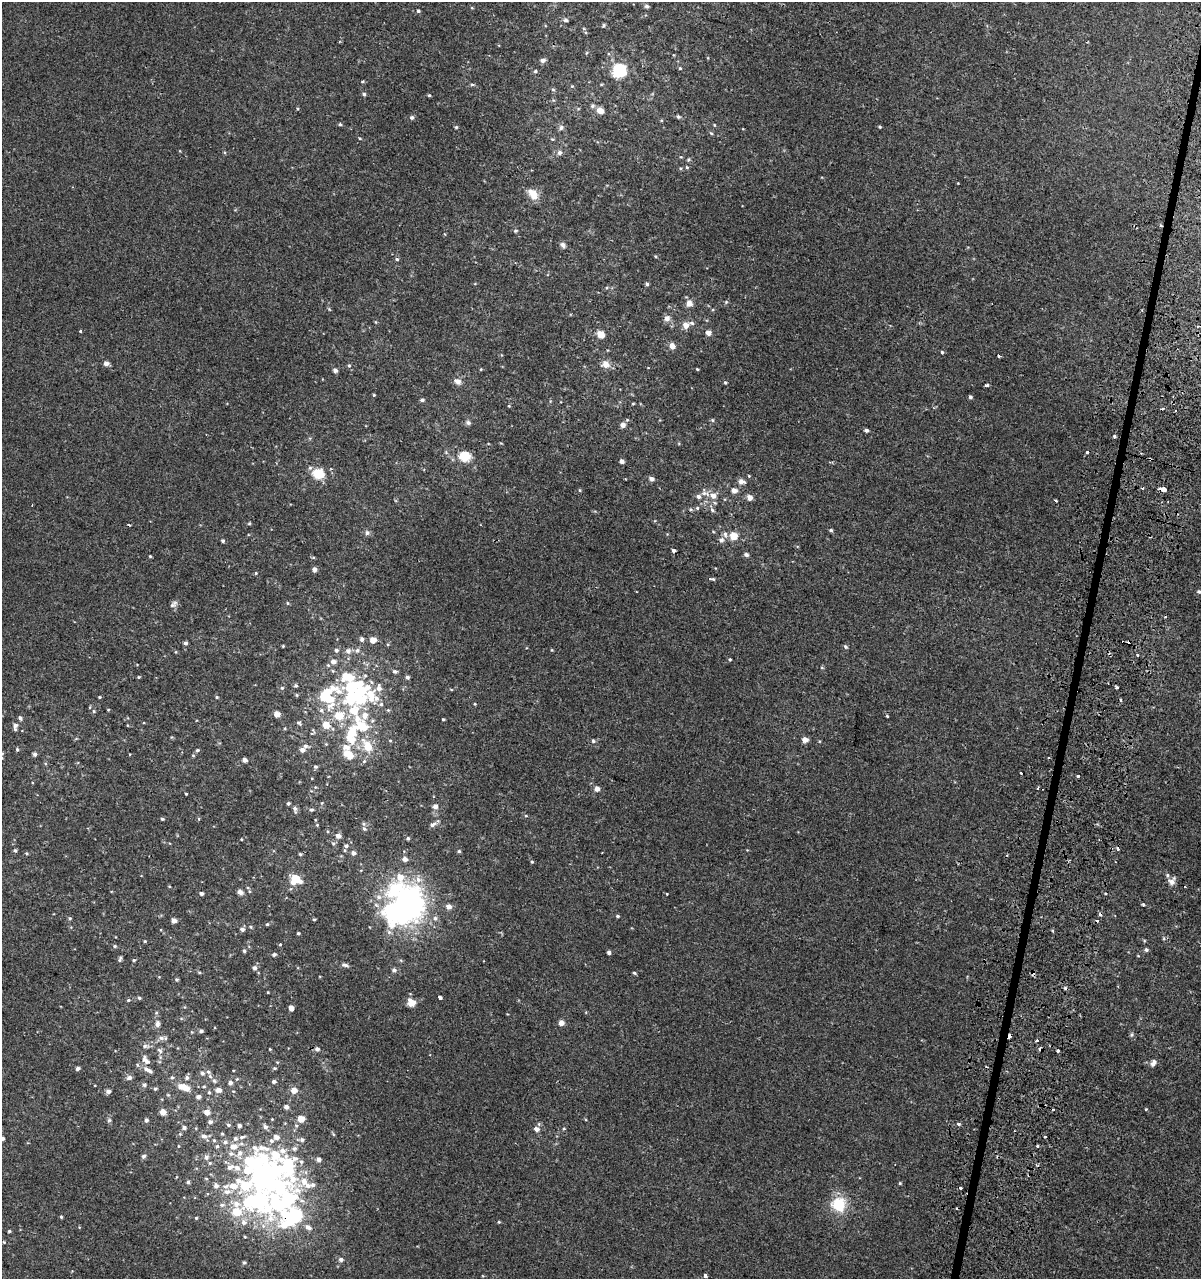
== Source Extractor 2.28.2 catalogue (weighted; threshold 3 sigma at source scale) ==
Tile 10 of 4 x 4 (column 2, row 3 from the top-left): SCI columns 1466-2664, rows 1320-2596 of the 5390 x 5193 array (HDU 1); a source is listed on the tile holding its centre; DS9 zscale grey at full resolution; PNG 1203 x 1281 px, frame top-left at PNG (2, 2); no overlay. Shown black and unused: <1% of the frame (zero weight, under 2 of 3 exposures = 3% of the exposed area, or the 3 px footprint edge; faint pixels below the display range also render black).
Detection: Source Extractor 2.28.2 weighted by HDU 2 'WHT'; one run over the whole footprint, this tile lists its part. Background 1.90e-04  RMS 0.0025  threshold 0.0112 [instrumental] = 3 sigma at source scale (4.5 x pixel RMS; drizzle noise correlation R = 1.50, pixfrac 1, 0.0396/0.0396 arcsec/px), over >= 5 px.
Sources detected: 378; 12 inside a brighter object's white glare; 19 cosmic-ray / hot-pixel residue — not listed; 45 inside a brighter listed object's ellipse — not listed separately; the other 302 listed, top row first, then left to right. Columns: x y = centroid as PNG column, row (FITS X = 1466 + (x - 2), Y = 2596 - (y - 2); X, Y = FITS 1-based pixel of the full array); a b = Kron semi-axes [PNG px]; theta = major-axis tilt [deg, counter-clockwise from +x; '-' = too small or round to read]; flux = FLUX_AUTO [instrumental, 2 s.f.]
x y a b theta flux
647 6 6 5 - 0.46
472 8 5 3 - 0.2
418 11 4 4 - 0.37
566 20 5 5 - 0.53
604 25 6 4 89 0.27
543 60 5 5 - 1
680 68 5 4 - 0.27
619 70 11 10 - 12
535 71 5 4 - 0.34
362 81 4 3 - 0.23
472 84 5 3 - 0.33
572 86 4 4 - 0.22
553 89 6 4 -2 0.3
364 94 5 4 - 0.4
429 95 4 4 - 0.27
593 106 6 6 - 0.49
297 109 4 4 - 0.25
600 111 8 6 -28 1.8
412 117 6 5 - 0.47
678 117 5 4 - 0.42
340 124 5 4 - 0.29
714 125 4 4 - 0.21
456 127 4 4 - 0.29
561 127 8 6 73 0.68
880 127 4 3 - 0.29
711 133 5 4 - 0.3
360 138 5 3 - 0.23
552 139 6 4 -11 0.28
559 152 7 7 - 0.83
681 157 5 3 - 0.18
688 160 6 4 58 0.31
687 167 5 4 - 0.26
533 194 16 10 -50 2.9
515 231 5 5 - 0.37
563 245 8 6 -56 0.74
655 256 5 3 - 0.2
397 259 5 4 - 0.36
647 284 5 4 - 0.45
726 302 5 5 - 0.29
689 303 5 5 - 1.8
667 318 7 6 - 1.3
376 322 5 3 - 0.22
692 323 8 5 -13 0.47
686 325 5 5 - 2.2
80 331 3 3 - 0.34
708 333 4 4 - 1.5
601 334 9 8 - 1.9
672 346 5 5 - 1.8
942 352 4 4 - 0.28
999 356 3 3 - 2
106 363 5 4 - 1.3
605 364 12 10 -16 1.7
349 365 5 4 - 0.35
481 369 4 3 - 0.2
697 369 3 3 - 0.22
335 370 5 5 - 0.67
457 381 11 7 -24 1.2
725 383 4 3 - 0.29
987 385 4 3 - 0.82
374 395 4 3 - 0.21
970 397 4 4 - 0.47
422 400 5 4 - 0.46
633 404 5 3 - 0.19
509 406 4 3 - 0.2
712 420 5 4 - 0.32
468 422 7 6 - 0.56
622 425 5 5 - 1.3
866 430 4 3 - 0.69
1114 436 3 3 - 0.49
1087 452 3 3 - 1
465 456 13 11 -9 4.3
622 461 4 4 - 1
318 474 12 10 -8 5.4
651 479 5 4 - 0.95
741 482 6 5 - 1.6
1163 489 6 3 -12 8.9
580 490 5 3 - 0.22
734 491 5 5 - 1.4
713 495 11 8 -29 1.6
698 496 5 5 - 0.83
749 497 5 5 - 1.7
1056 500 3 3 - 1.2
697 508 5 5 - 0.39
712 510 6 5 - 0.47
249 523 5 3 - 0.25
831 530 4 4 - 0.38
367 533 8 6 -77 0.56
725 534 9 6 -80 0.77
734 536 5 5 - 5.3
721 540 7 7 - 0.88
223 541 5 4 - 0.37
673 550 4 3 - 2.2
746 554 5 4 - 0.62
150 556 3 3 - 0.23
314 569 5 5 - 1
256 573 5 4 - 0.24
712 579 8 3 -6 0.4
1199 592 5 5 - 0.41
287 603 5 3 - 0.24
173 604 12 6 40 0.79
362 639 5 5 - 0.63
373 640 4 4 - 2.8
1123 642 3 2 - 0.92
185 643 4 4 - 0.56
283 646 3 3 - 0.2
845 647 6 4 -45 0.41
336 650 6 5 - 0.54
357 650 7 6 - 0.82
348 651 8 7 - 0.94
1138 655 4 2 - 0.2
730 659 4 3 - 0.26
334 661 7 6 - 1.2
822 668 5 3 - 0.22
333 671 5 3 - 0.28
395 671 6 5 - 0.56
139 677 4 3 - 0.23
348 677 14 9 -3 6.4
407 677 5 4 - 0.56
296 686 5 5 - 0.39
1116 687 4 3 - 0.49
282 688 5 4 - 0.37
451 689 5 3 - 0.19
296 695 5 4 - 0.29
370 695 29 16 -66 8.3
99 697 4 4 - 0.2
217 697 4 4 - 0.24
324 697 20 10 -39 9.9
475 704 4 3 - 0.2
108 710 4 3 - 0.17
321 710 6 5 - 0.61
354 710 36 22 -60 13
94 711 5 4 - 0.3
277 714 5 4 - 2.1
887 716 3 3 - 0.47
20 718 6 4 -49 0.56
443 719 3 3 - 0.26
299 723 7 5 -41 0.45
326 725 6 5 - 3.7
15 726 9 5 86 0.99
333 729 5 3 - 0.3
312 733 9 3 22 0.33
390 740 5 3 - 0.22
805 740 5 4 - 1.8
593 741 5 4 - 0.4
326 744 4 4 - 0.22
367 746 22 12 -57 4.7
17 749 5 4 - 0.37
197 750 4 4 - 0.35
302 750 6 5 - 1.1
2 754 5 4 - 0.34
35 754 5 4 - 0.67
349 755 14 8 -38 3.6
1048 757 3 2 - 0.26
245 760 4 4 - 1.1
364 761 6 5 - 0.43
315 767 6 5 - 0.4
1021 773 3 3 - 1.1
1078 776 3 3 - 1.5
315 787 5 3 - 0.21
1038 788 4 2 - 0.3
597 789 5 5 - 1.4
186 794 3 2 - 0.2
288 803 4 4 - 0.39
435 806 5 5 - 1
295 809 11 5 -76 0.7
311 810 5 4 - 0.43
526 816 5 3 - 0.23
162 819 4 3 - 0.32
364 824 6 5 - 0.47
317 825 5 4 - 0.26
433 825 10 5 28 0.78
338 836 5 4 - 1.4
408 838 4 4 - 0.48
241 839 3 2 - 0.18
333 843 6 5 - 0.43
346 846 6 6 - 0.77
1118 849 3 3 - 0.77
15 850 4 4 - 0.4
459 851 4 4 - 0.33
353 853 5 5 - 0.86
26 854 5 4 - 0.3
405 859 5 5 - 1.1
532 862 4 4 - 0.25
295 879 7 6 - 8.9
1172 881 10 8 58 1.2
248 888 5 3 - 0.22
395 888 29 21 13 15
240 892 7 6 - 0.88
201 894 4 4 - 0.63
667 894 3 3 - 0.41
415 904 19 14 75 36
1143 905 4 3 - 0.38
449 907 5 5 - 1.4
617 916 4 4 - 0.39
70 918 5 5 - 0.35
435 918 7 6 - 0.64
314 919 4 3 - 0.28
174 921 4 4 - 1.6
267 924 4 4 - 0.28
251 927 5 3 - 0.26
242 929 5 5 - 0.67
298 933 3 3 - 0.33
145 941 4 3 - 0.24
280 944 4 4 - 0.22
115 946 5 4 - 0.33
1146 950 5 4 - 0.47
244 951 4 4 - 0.41
609 952 4 4 - 0.8
274 954 5 4 - 0.43
120 959 8 4 74 0.5
134 960 5 4 - 0.29
345 965 10 4 -9 0.64
255 968 6 5 - 0.71
394 970 5 5 - 0.62
199 972 5 3 - 0.26
634 973 4 3 - 0.33
176 980 5 5 - 0.32
268 992 3 2 - 0.18
440 997 4 3 - 1.6
139 998 4 4 - 0.4
128 1000 4 4 - 0.3
412 1004 11 6 20 1.4
291 1008 5 4 - 1.8
561 1023 4 4 - 1.7
157 1024 9 6 84 0.96
201 1031 5 4 - 0.54
1132 1035 6 5 - 0.44
161 1038 9 6 0 0.88
1037 1041 3 3 - 1.4
145 1046 9 5 -8 0.73
270 1049 3 3 - 0.18
317 1049 6 6 - 0.72
160 1050 9 5 -44 0.74
1058 1051 3 3 - 1.4
145 1060 12 7 -46 1.5
1153 1063 9 6 62 0.94
78 1068 4 4 - 0.72
275 1068 5 4 - 0.32
148 1070 17 6 -31 1.3
202 1073 6 5 - 0.54
210 1076 6 5 - 0.46
129 1078 6 5 - 0.82
172 1078 6 5 - 0.45
187 1078 6 6 - 0.61
237 1079 4 4 - 0.24
214 1081 7 5 -66 0.43
274 1081 5 4 - 0.54
230 1083 6 6 - 0.63
144 1085 5 5 - 0.55
204 1086 4 3 - 0.26
184 1087 14 6 -21 3.2
155 1089 5 4 - 0.34
219 1090 6 5 - 1.3
294 1090 6 5 - 2
108 1091 5 5 - 0.86
233 1091 4 3 - 0.18
209 1092 5 4 - 0.34
198 1097 5 5 - 0.79
286 1107 5 5 - 0.89
1146 1109 3 3 - 0.2
163 1112 6 6 - 1.4
207 1112 5 5 - 1.8
272 1119 3 3 - 0.17
301 1119 5 4 - 3.9
109 1120 6 5 - 0.4
146 1120 4 4 - 0.64
210 1122 5 5 - 0.73
959 1124 3 3 - 0.94
228 1125 6 4 -23 0.41
239 1126 4 4 - 0.69
184 1127 5 4 - 0.62
537 1129 5 5 - 1.2
564 1129 5 3 - 0.22
222 1134 5 4 - 0.27
204 1136 10 6 -19 0.94
2 1138 4 4 - 0.51
302 1139 5 5 - 0.5
225 1142 6 6 - 0.65
217 1146 5 5 - 0.41
144 1156 5 5 - 0.53
206 1157 7 6 - 0.7
319 1160 5 4 - 0.92
301 1162 6 5 - 0.47
261 1173 52 39 86 73
206 1178 5 3 - 0.23
304 1181 15 10 -74 2.9
188 1182 5 4 - 0.36
900 1183 4 3 - 0.24
216 1186 6 6 - 0.94
222 1205 8 5 -8 0.67
838 1205 15 14 - 7.9
61 1217 4 3 - 0.3
291 1217 41 27 10 25
196 1218 4 3 - 0.24
244 1222 8 7 - 1.2
499 1222 4 4 - 0.22
9 1231 3 3 - 0.29
245 1237 5 3 - 0.19
4 1242 4 4 - 0.21
341 1259 7 6 - 0.7
244 1263 5 4 - 0.37
705 1275 3 3 - 0.97
Overlapping masked pixels (flux is a lower limit): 3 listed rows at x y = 1163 489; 1123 642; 291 1217
Isophote crosses this tile's border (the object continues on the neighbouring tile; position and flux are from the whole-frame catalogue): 2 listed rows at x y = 2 754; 2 1138